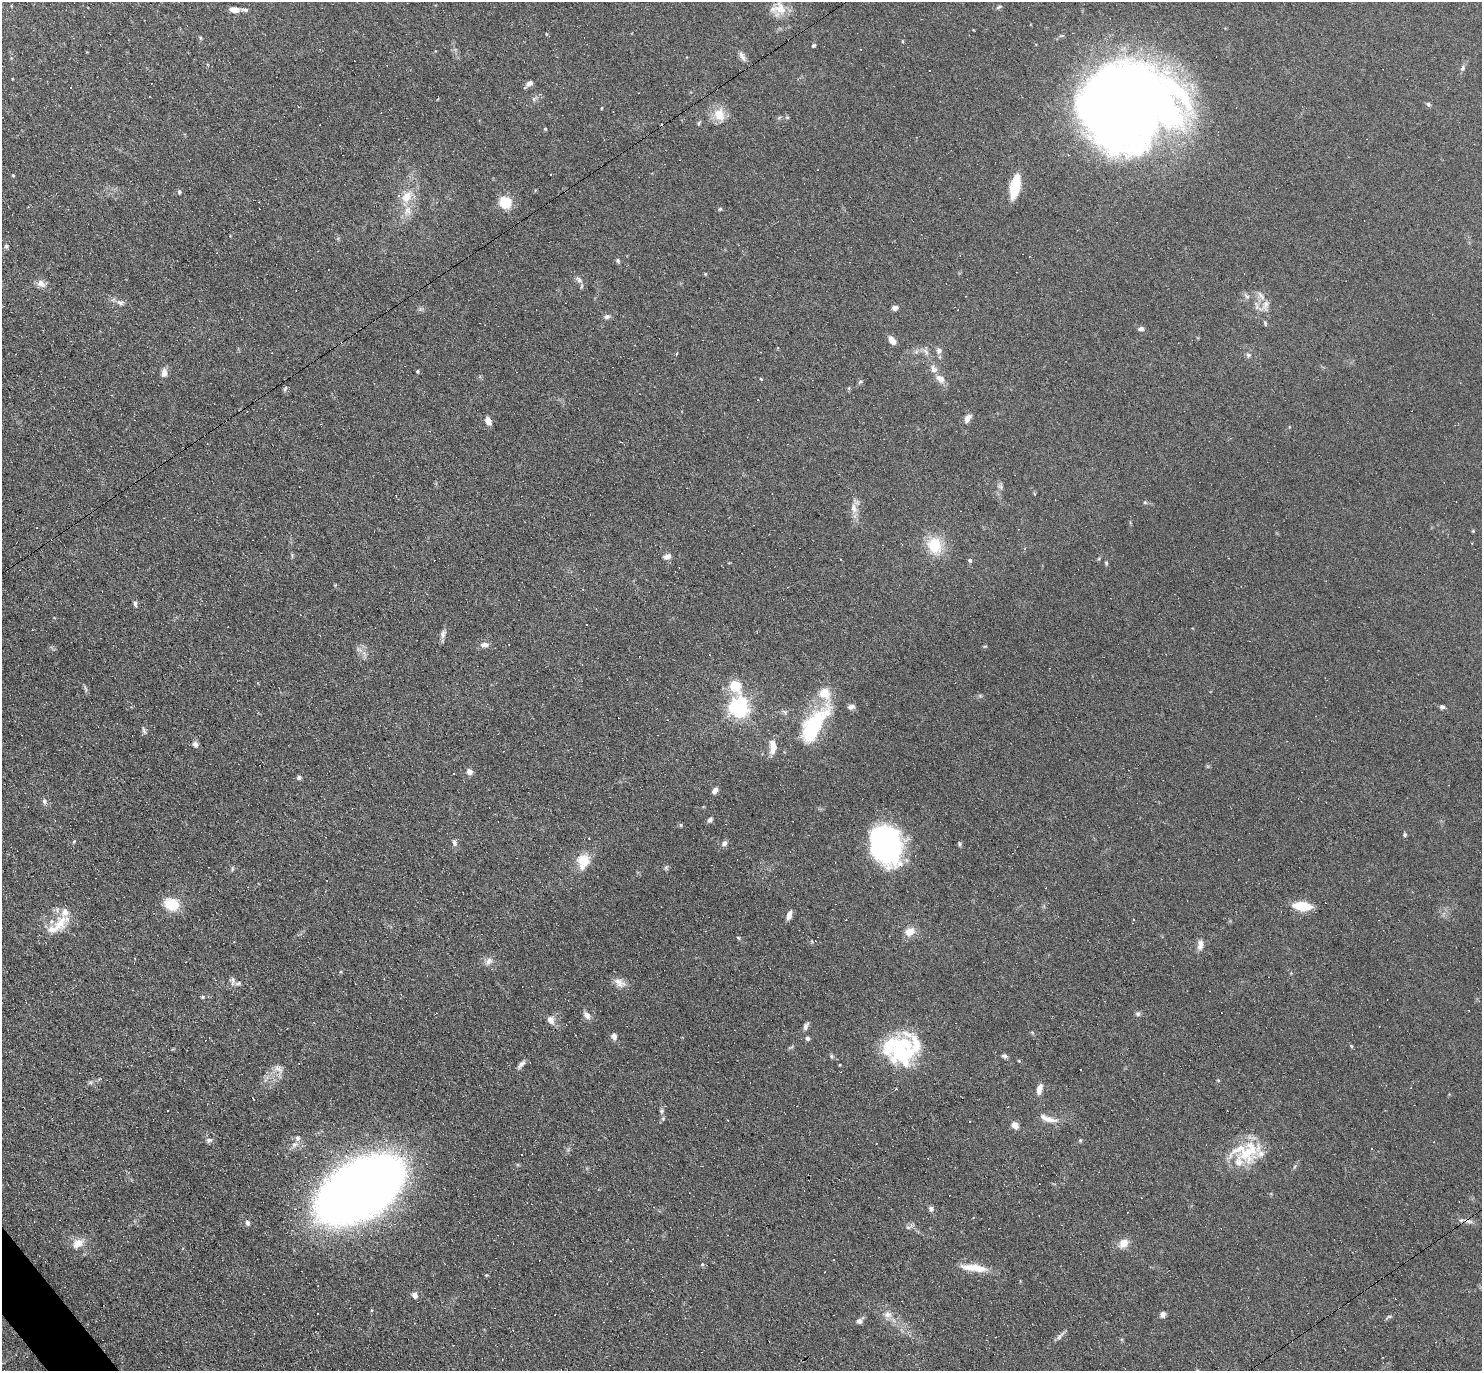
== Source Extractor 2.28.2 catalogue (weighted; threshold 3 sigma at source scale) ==
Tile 7 of 4 x 4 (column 3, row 2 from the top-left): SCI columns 2963-4442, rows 2889-4257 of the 5923 x 5919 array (HDU 1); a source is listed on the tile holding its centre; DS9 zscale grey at full resolution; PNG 1484 x 1373 px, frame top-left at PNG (2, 2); no overlay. Shown black and unused: <1% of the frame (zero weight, under 3 of 6 exposures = <1% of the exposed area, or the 3 px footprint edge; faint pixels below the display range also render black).
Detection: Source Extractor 2.28.2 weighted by HDU 2 'WHT'; one run over the whole footprint, this tile lists its part. Background 0.103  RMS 0.0063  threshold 0.0259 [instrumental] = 3 sigma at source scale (4.09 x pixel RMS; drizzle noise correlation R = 1.36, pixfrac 0.8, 0.05/0.05 arcsec/px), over >= 5 px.
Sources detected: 226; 3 inside a brighter object's white glare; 69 cosmic-ray / hot-pixel residue — not listed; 14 inside a brighter listed object's ellipse — not listed separately; the other 140 listed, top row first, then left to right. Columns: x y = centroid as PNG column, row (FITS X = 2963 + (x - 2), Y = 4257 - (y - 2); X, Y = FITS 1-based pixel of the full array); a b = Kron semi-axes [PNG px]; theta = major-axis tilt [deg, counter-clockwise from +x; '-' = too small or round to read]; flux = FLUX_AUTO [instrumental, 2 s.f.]
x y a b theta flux
999 7 8 4 25 1
780 8 20 18 51 9.5
235 9 12 7 -4 3.8
546 34 5 3 - 0.46
201 38 5 4 - 0.7
902 41 4 3 - 0.6
813 45 4 4 - 1
742 57 15 6 -60 2.7
1463 68 8 6 77 1.5
529 83 9 6 33 2.7
71 88 2 2 - 0.57
534 99 6 4 -71 0.98
1121 102 98 72 -8 650
1428 104 6 5 - 1.1
602 108 4 3 - 0.45
719 114 16 13 -64 10
787 117 6 4 0 0.73
699 123 7 4 55 0.82
545 129 4 4 - 0.6
13 175 4 3 - 0.59
1015 187 16 7 79 35
179 192 5 5 - 1.2
407 197 19 13 60 10
505 202 6 5 - 66
720 209 5 4 - 0.8
6 246 6 5 - 1
618 261 8 4 -74 1
705 274 5 3 - 0.51
579 280 9 6 -40 2.3
41 283 11 8 -40 3.8
1246 296 11 5 -42 1.6
120 303 10 5 -31 1.9
1265 306 21 11 61 6
895 308 6 5 - 3
607 317 8 6 15 1.7
1265 323 7 4 -72 0.89
1141 329 8 5 1 1.7
892 340 9 5 -51 5
939 350 9 7 -87 2.4
926 352 11 6 -63 2.4
676 353 4 3 - 0.67
1248 355 6 5 - 1.3
417 371 4 4 - 0.72
164 373 11 7 83 3.5
761 379 4 3 - 0.5
940 379 12 8 -40 4.5
860 382 7 4 37 0.84
285 389 8 3 63 0.86
968 418 12 7 56 3.1
488 421 9 6 -69 4.2
1000 487 8 5 -45 1.3
1145 502 5 4 - 0.73
854 508 15 8 -72 4.5
1473 531 4 4 - 0.5
935 545 15 13 -75 20
666 557 8 7 - 2
970 560 5 5 - 1.2
1106 563 6 4 -70 0.78
135 604 9 5 -84 1.4
443 634 12 8 76 2.5
485 645 11 7 8 3
985 646 6 3 18 0.6
359 649 8 5 -44 1.7
735 685 6 5 - 43
85 689 10 3 -69 1.1
980 696 6 4 -19 0.83
739 707 7 7 - 280
851 707 9 6 5 2.2
1442 707 7 5 -19 1.4
814 725 45 17 56 53
144 731 11 4 -70 1.2
195 744 9 7 -48 1.9
773 747 18 8 -89 5.9
469 772 8 7 - 2.6
299 778 6 5 - 1.5
715 790 7 5 56 2.8
44 801 8 6 -73 1.8
710 820 8 5 55 1.5
681 825 6 3 -71 0.62
1405 835 6 5 - 0.9
74 841 5 3 - 0.57
455 843 9 6 -73 1.7
724 843 8 7 - 2.1
960 844 6 5 - 0.95
886 845 34 26 -74 130
583 861 20 15 78 11
666 868 7 5 90 1.1
232 869 6 4 89 0.87
171 904 16 12 -25 16
1302 906 14 7 -7 21
789 915 9 5 71 3.8
60 924 27 16 60 14
910 932 12 10 21 6
738 938 5 4 - 0.69
1200 945 15 7 79 3.4
489 961 12 7 54 3.1
233 981 13 6 -89 2.1
619 982 18 10 -31 4.5
203 997 6 4 21 0.83
1138 1014 7 6 - 1.3
587 1015 11 7 -54 2.8
551 1020 10 8 -62 3.7
806 1026 11 6 62 1.9
614 1036 8 6 -77 2.3
807 1038 6 5 - 1.4
890 1045 52 24 23 32
1351 1046 6 4 -46 0.66
831 1056 6 5 - 0.94
1004 1056 8 5 -11 1.3
521 1064 14 5 48 2.2
278 1069 15 9 -41 4.1
267 1072 4 4 - 0.6
90 1082 7 4 -1 1.1
1039 1089 13 6 76 4
252 1098 3 3 - 13
661 1111 7 6 - 1.2
663 1119 5 5 - 0.93
1049 1119 20 7 -12 5.9
727 1120 3 2 - 0.36
1015 1125 8 7 - 3.8
209 1140 8 6 3 1.7
1080 1140 5 4 - 0.82
294 1145 9 7 36 2.6
1248 1151 37 27 33 29
522 1155 2 2 - 0.43
360 1189 56 31 32 1100
931 1209 7 6 - 1.6
1468 1221 15 5 -15 2.8
248 1223 7 5 -64 1.4
908 1227 6 4 17 1.1
78 1243 16 11 37 6.8
1123 1243 11 9 44 6.1
834 1259 3 3 - 1.4
702 1264 5 4 - 0.78
974 1268 33 8 -7 12
415 1295 8 6 -68 2.6
888 1314 11 9 -11 4
1163 1314 7 6 - 2.2
859 1321 9 7 33 2.3
1059 1336 13 6 51 2
Overlapping masked pixels (flux is a lower limit): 1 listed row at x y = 1468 1221
Isophote crosses this tile's border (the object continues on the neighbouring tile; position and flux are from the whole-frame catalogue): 1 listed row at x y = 780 8